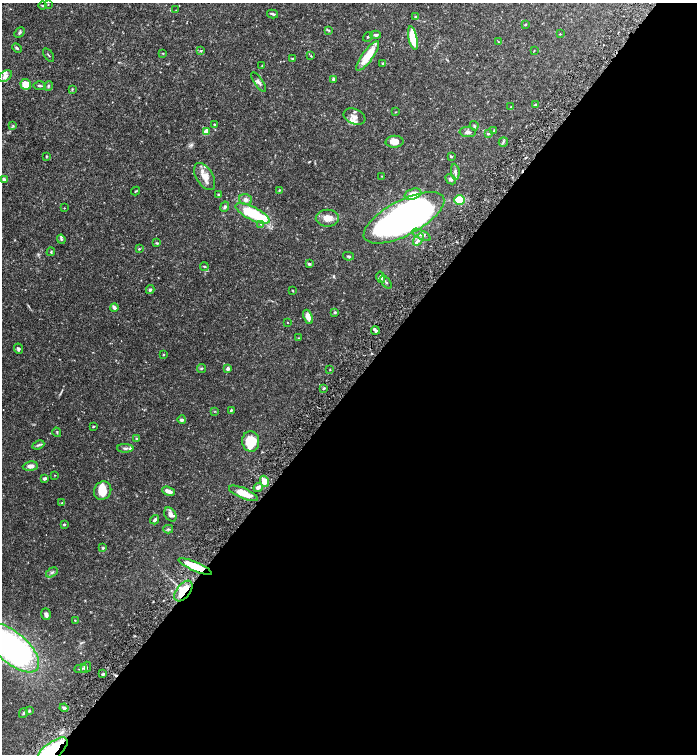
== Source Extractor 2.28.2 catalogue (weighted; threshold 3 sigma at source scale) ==
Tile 12 of 4 x 4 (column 4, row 3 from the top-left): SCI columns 4334-5723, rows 1510-3012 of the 6030 x 6025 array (HDU 1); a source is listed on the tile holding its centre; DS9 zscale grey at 2 x 2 block average (1 PNG px = mean of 2 x 2 image px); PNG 699 x 756 px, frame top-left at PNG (2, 3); each listed source drawn as its Kron ellipse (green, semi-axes under 4 px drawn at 4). Shown black and unused: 49% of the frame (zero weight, under 6 of 12 exposures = <1% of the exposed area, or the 3 px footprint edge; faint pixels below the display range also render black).
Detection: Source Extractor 2.28.2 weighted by HDU 2 'WHT'; one run over the whole footprint, this tile lists its part. Background 0.0776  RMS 0.003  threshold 0.0123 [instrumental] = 3 sigma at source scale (4.09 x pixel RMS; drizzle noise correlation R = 1.36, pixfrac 0.8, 0.05/0.05 arcsec/px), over >= 5 px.
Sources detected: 137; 2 cosmic-ray / hot-pixel residue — neither listed nor drawn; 12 inside a brighter listed object's ellipse — not listed separately; the other 123 listed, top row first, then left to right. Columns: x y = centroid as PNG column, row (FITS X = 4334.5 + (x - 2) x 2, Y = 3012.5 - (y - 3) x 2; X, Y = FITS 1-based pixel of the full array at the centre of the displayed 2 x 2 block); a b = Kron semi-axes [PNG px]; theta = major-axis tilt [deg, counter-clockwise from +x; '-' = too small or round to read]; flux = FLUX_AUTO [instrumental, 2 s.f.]
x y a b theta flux
48 4 2 2 - 0.28
43 6 4 2 - 0.46
176 10 2 2 - 0.18
273 14 6 2 -14 0.94
415 16 2 2 - 0.65
525 25 3 3 - 0.45
329 30 3 2 - 0.4
19 33 6 3 46 1
560 34 2 2 - 0.43
376 35 5 4 - 1.3
368 37 5 2 - 0.76
413 38 12 4 -78 16
498 42 3 2 - 0.37
17 48 5 3 - 0.9
201 51 3 3 - 0.58
534 51 3 2 - 0.3
163 53 3 2 - 0.39
49 55 8 2 -55 0.44
311 56 3 2 - 0.38
368 56 18 5 54 15
293 58 4 2 - 0.62
383 63 4 3 - 0.59
262 66 4 2 - 0.55
5 76 7 5 36 2.9
334 79 4 3 - 1.3
259 82 11 4 -56 2.2
26 84 5 5 - 8.8
40 86 6 3 -2 0.97
48 86 5 3 - 0.77
72 89 3 3 - 0.47
535 105 3 2 - 0.84
511 107 3 2 - 0.36
395 112 3 2 - 0.29
354 117 11 7 -21 3.9
214 124 2 2 - 0.45
13 126 3 3 - 0.61
474 126 5 3 - 0.72
207 131 4 4 - 5.9
494 131 3 3 - 0.42
468 132 8 5 -5 1.8
488 134 4 3 - 0.62
395 142 9 6 3 5
503 142 5 2 - 0.8
47 156 3 2 - 0.44
451 156 3 3 - 0.63
455 172 8 4 -84 1.8
382 176 3 2 - 0.24
205 177 15 8 -59 6.4
4 179 3 3 - 1.3
451 179 6 4 -43 1.2
279 190 2 2 - 0.47
136 191 4 2 - 0.56
413 194 9 5 18 8.6
219 195 4 3 - 0.92
246 200 6 5 - 2.2
460 200 5 4 - 16
225 207 5 4 - 1.2
64 208 2 2 - 0.25
252 213 19 6 -26 35
327 218 11 8 1 5.9
404 218 44 17 27 430
261 224 4 3 - 0.77
421 235 10 4 -27 2.2
61 239 5 2 - 0.72
418 239 7 4 52 2.1
157 243 3 2 - 0.61
139 249 3 3 - 0.48
51 252 4 3 - 0.55
349 256 5 3 - 0.89
309 264 4 3 - 0.91
204 266 4 3 - 0.76
381 277 6 4 -77 2
386 282 7 3 -53 0.86
150 290 4 3 - 1.3
292 290 3 2 - 0.32
114 308 4 3 - 2.8
335 312 3 3 - 0.68
308 317 7 4 -69 4.1
288 322 2 2 - 0.24
375 330 4 2 - 2.1
298 338 3 2 - 0.29
18 349 5 4 - 1.2
164 354 2 2 - 0.69
201 368 4 3 - 0.57
228 368 3 3 - 1.9
330 370 3 2 - 0.37
324 388 4 2 - 0.69
231 410 3 2 - 0.78
215 411 3 2 - 0.36
182 420 4 3 - 1.4
93 426 3 2 - 0.47
57 432 5 2 - 0.54
137 438 3 3 - 0.53
251 441 10 8 -82 17
38 445 6 2 23 1
125 448 8 3 0 1.3
30 466 8 4 6 2.8
55 475 2 2 - 0.26
45 478 4 3 - 1.3
264 481 5 4 - 5.6
258 487 5 4 - 2.7
103 491 9 8 - 10
168 491 7 3 -23 3.9
243 493 15 5 -23 8.3
62 503 3 2 - 0.35
170 514 7 5 -57 3
155 520 5 3 - 1.3
64 524 4 3 - 0.7
168 529 5 3 - 0.76
103 548 3 3 - 0.69
195 567 18 4 -24 16
52 572 6 2 31 1
183 591 12 7 53 15
46 614 6 4 -73 2
75 620 3 2 - 0.34
12 648 33 15 -41 180
86 667 6 5 - 1.4
80 669 6 3 7 1.1
103 674 3 2 - 0.73
64 708 4 3 - 1.5
29 711 3 3 - 0.66
23 713 5 2 - 0.69
52 751 19 8 39 46
Overlapping masked pixels (flux is a lower limit): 4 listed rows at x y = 404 218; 195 567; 183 591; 52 751
Isophote crosses this tile's border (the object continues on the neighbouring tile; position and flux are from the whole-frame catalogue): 2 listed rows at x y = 12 648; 52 751
Diffuse or blended objects may show on this block-average render without a row.